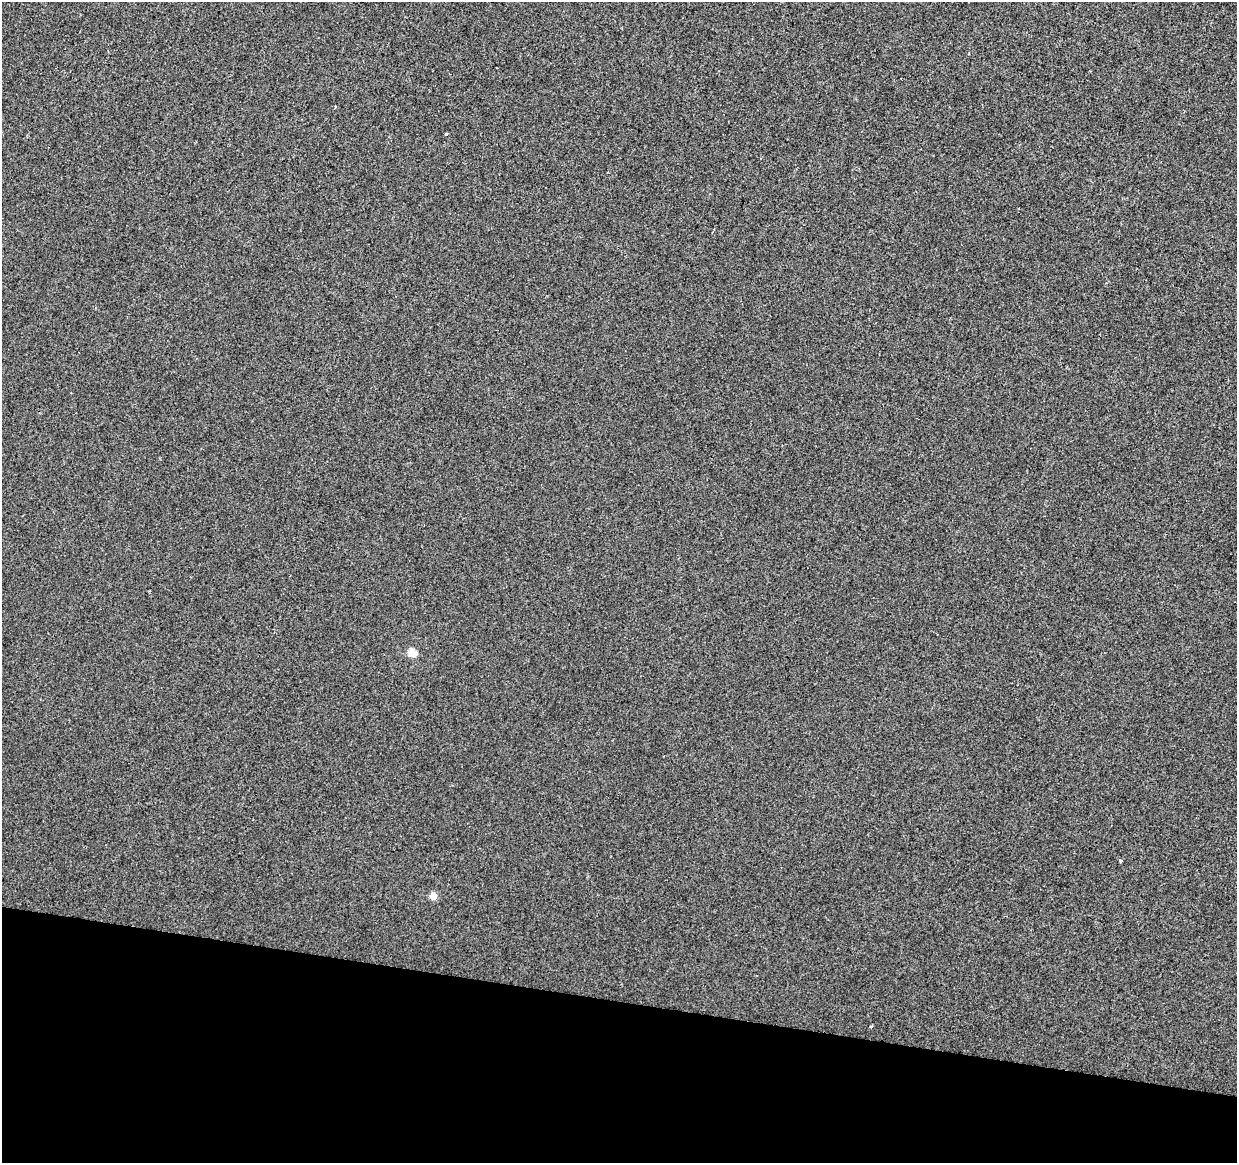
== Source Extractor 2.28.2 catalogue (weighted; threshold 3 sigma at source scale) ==
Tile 15 of 4 x 4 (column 3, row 4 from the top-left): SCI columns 2479-3713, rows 227-1387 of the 4957 x 5153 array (HDU 1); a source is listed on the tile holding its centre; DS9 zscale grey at full resolution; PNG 1239 x 1165 px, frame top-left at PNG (2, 2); no overlay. Shown black and unused: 14% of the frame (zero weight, under 2 of 3 exposures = <1% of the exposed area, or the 3 px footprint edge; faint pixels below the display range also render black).
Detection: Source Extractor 2.28.2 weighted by HDU 2 'WHT'; one run over the whole footprint, this tile lists its part. Background -4.70e-04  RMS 0.0049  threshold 0.0219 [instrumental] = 3 sigma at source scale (4.5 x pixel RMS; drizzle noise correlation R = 1.50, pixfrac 1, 0.0396/0.0396 arcsec/px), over >= 5 px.
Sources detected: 5; all 5 listed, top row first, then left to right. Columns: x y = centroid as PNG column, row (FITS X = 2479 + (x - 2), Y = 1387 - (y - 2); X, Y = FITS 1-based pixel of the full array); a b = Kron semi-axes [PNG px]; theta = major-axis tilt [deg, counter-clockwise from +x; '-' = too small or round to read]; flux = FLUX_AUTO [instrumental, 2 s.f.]
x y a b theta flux
446 134 3 3 - 1.1
412 653 5 5 - 16
1120 861 4 3 - 0.64
433 896 5 4 - 7.6
871 1026 4 3 - 0.38